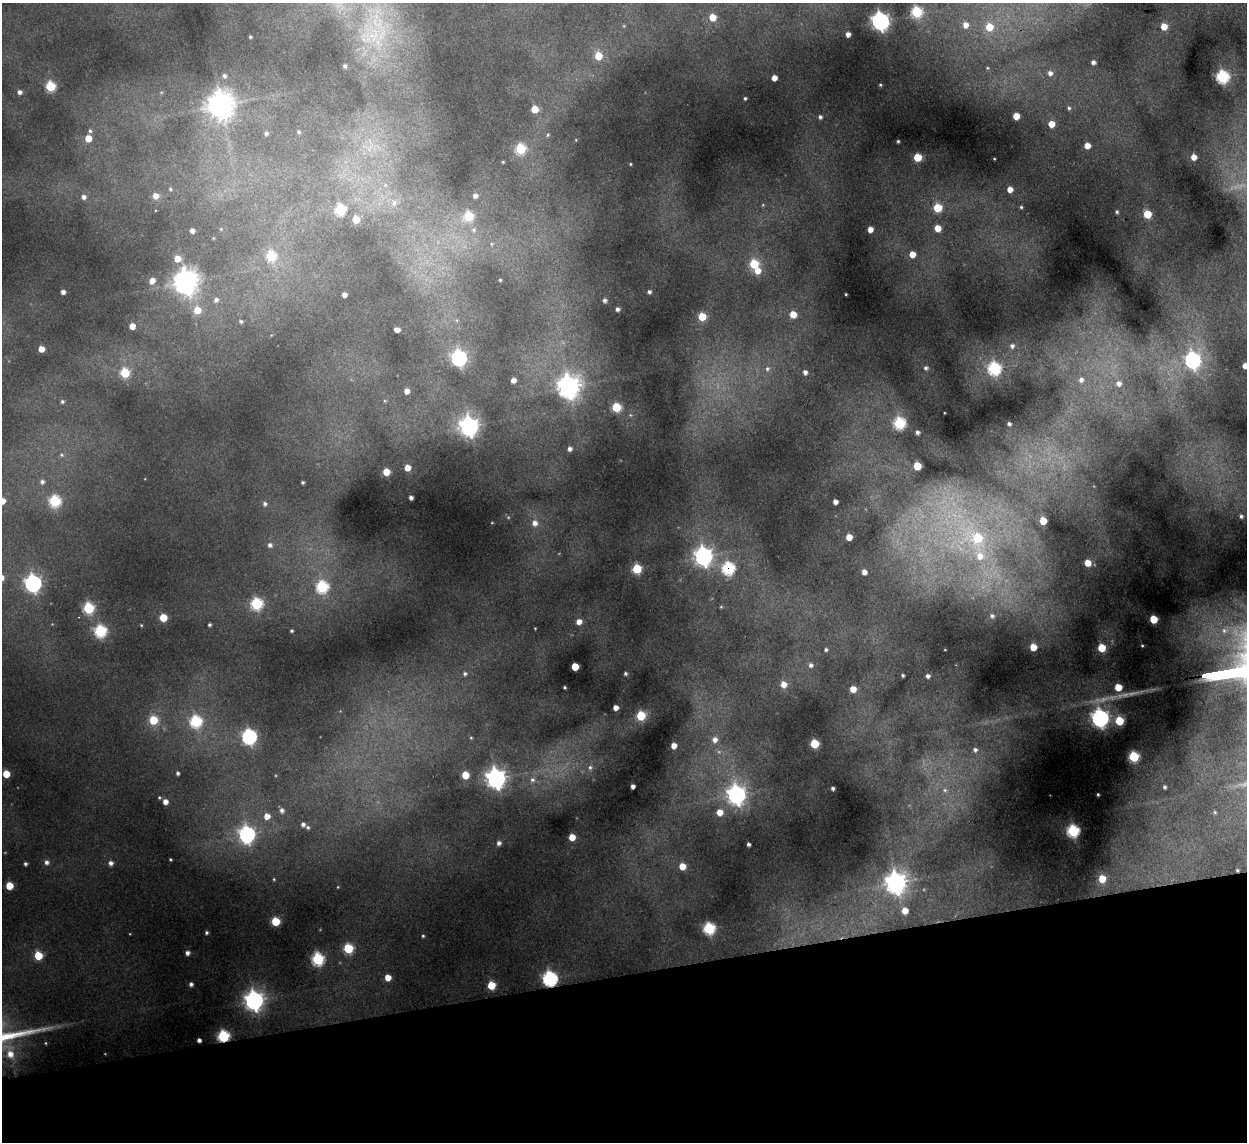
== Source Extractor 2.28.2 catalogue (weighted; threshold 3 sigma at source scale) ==
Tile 14 of 4 x 4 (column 2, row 4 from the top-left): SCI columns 1298-2542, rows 153-1292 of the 5083 x 4981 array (HDU 1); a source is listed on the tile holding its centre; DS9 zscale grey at full resolution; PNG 1249 x 1144 px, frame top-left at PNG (2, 3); no overlay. Shown black and unused: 15% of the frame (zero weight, under 2 of 3 exposures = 3% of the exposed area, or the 3 px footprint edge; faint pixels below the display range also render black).
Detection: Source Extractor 2.28.2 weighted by HDU 2 'WHT'; one run over the whole footprint, this tile lists its part. Background 0.186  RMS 0.015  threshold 0.0658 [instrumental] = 3 sigma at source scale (4.5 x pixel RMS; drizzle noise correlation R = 1.50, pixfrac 1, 0.05/0.05 arcsec/px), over >= 5 px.
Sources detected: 245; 16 too faint to see at this stretch — not listed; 3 inside a brighter listed object's ellipse — not listed separately; the other 226 listed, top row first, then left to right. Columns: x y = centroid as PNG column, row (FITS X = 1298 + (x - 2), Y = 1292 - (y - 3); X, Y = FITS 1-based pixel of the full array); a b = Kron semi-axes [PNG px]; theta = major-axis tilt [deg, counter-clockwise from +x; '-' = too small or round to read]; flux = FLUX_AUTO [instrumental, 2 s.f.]
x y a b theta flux
916 12 6 6 - 150
712 17 6 5 - 31
880 21 7 7 - 890
966 25 7 7 - 14
379 26 94 34 -75 290
624 26 5 5 - 1.9
1164 26 5 5 - 26
989 27 7 7 - 42
848 34 4 4 - 10
250 37 3 3 - 2.6
598 56 6 5 - 40
1093 62 5 5 - 6.7
345 66 4 3 - 4
987 68 5 4 - 2
1050 73 7 7 - 9.9
224 76 6 6 - 4.9
1222 77 6 6 - 260
774 78 5 4 - 16
880 85 3 3 - 2
50 86 6 5 - 120
19 92 5 5 - 6.5
161 92 6 5 - 2.6
745 98 3 3 - 2.8
221 105 9 9 - 2100
1069 108 6 5 - 4
535 109 5 5 - 34
1016 116 5 5 - 29
820 117 5 5 - 4.9
1051 124 5 5 - 22
90 131 6 6 - 4.9
299 132 5 4 - 3.1
266 133 6 5 - 4.9
548 135 5 4 - 2.4
88 138 5 5 - 29
576 140 3 2 - 1
898 141 3 3 - 2.4
1087 146 5 5 - 18
370 148 14 7 62 14
520 149 6 6 - 120
917 157 5 5 - 56
1194 157 5 5 - 16
994 159 3 2 - 1.2
503 162 4 4 - 1.9
630 164 3 3 - 1.8
385 185 6 5 - 3.4
170 189 5 5 - 2.7
1010 189 5 5 - 15
156 196 6 6 - 15
475 196 6 6 - 8.4
84 197 6 6 - 7.5
394 203 11 8 48 11
1021 207 4 4 - 2.6
937 208 5 5 - 67
340 210 6 6 - 150
1117 212 4 3 - 2.9
1147 214 5 5 - 62
468 216 7 6 - 88
356 219 5 5 - 43
938 228 5 5 - 26
221 229 5 5 - 2.3
870 229 5 4 - 14
192 230 5 4 - 8.3
474 230 9 8 - 10
213 238 5 4 - 1.6
491 244 8 6 1 4.5
912 254 5 5 - 24
271 256 6 6 - 100
177 259 7 7 - 22
754 264 6 6 - 88
757 271 7 7 - 18
500 280 3 3 - 2
152 281 7 6 - 13
186 282 9 9 - 1900
63 292 4 4 - 8
649 292 4 4 - 4.3
846 294 3 2 - 1.5
344 295 4 4 - 10
216 300 8 8 - 9.8
605 300 4 4 - 5.2
617 309 4 4 - 5.5
197 310 7 7 - 34
793 314 5 5 - 30
702 317 5 5 - 50
456 320 7 6 - 4
241 321 6 5 - 4.2
132 326 5 4 - 20
397 330 5 4 - 10
1012 346 9 8 - 11
41 349 5 5 - 21
459 358 7 7 - 470
1193 360 8 7 - 490
1245 366 5 5 - 16
926 368 5 5 - 4.5
994 368 7 7 - 250
767 369 8 6 81 5.7
805 372 4 4 - 7.1
125 373 6 6 - 87
513 380 5 4 - 9.9
1081 380 8 8 - 12
1118 383 8 7 - 11
568 387 9 8 - 1600
407 391 5 4 - 11
62 401 5 5 - 3.7
385 401 5 4 - 1.7
616 407 6 5 - 86
899 423 6 6 - 210
1009 424 4 3 - 3.7
469 427 8 7 - 930
917 432 4 4 - 5.1
570 449 6 6 - 8.1
62 455 8 7 - 4.9
407 468 5 5 - 23
386 472 5 5 - 36
42 482 7 7 - 6.7
303 482 3 3 - 2.9
411 498 4 4 - 5.6
2 501 6 6 - 20
55 501 6 6 - 170
835 502 4 4 - 10
265 504 5 5 - 4.7
1241 516 5 4 - 4.1
508 517 6 5 - 2.4
1043 521 5 5 - 35
535 523 8 8 - 13
849 537 5 5 - 23
977 538 160 55 -41 770
270 545 6 6 - 6.2
703 556 8 8 - 840
1088 563 6 5 - 25
728 568 8 7 - 170
637 569 6 5 - 96
864 572 5 4 - 12
33 583 7 7 - 640
322 587 7 6 - 200
256 604 6 6 - 200
721 607 5 4 - 1.8
89 608 6 6 - 150
163 618 5 5 - 47
1153 619 5 5 - 55
579 622 6 5 - 13
52 624 4 4 - 1.3
141 625 3 3 - 1.6
209 625 3 3 - 3.2
100 631 6 6 - 220
291 631 3 3 - 2.7
1224 631 8 8 - 7.9
1142 646 3 2 - 1.6
1033 647 5 5 - 32
1102 648 5 5 - 60
826 650 5 4 - 3.4
945 650 2 2 - 0.85
811 665 6 6 - 6.3
575 667 5 5 - 50
1226 672 23 3 9 6500
625 673 4 4 - 3.7
465 674 7 6 - 5.3
903 675 3 3 - 2.7
928 676 4 4 - 5.8
784 684 6 6 - 17
564 687 3 3 - 2.4
1118 687 5 5 - 40
853 689 5 5 - 22
616 708 5 4 - 12
641 716 6 5 - 90
1100 717 18 9 44 790
153 720 6 6 - 64
196 721 7 7 - 190
1119 721 6 5 - 78
249 737 7 7 - 430
471 738 6 5 - 2.6
715 740 8 7 - 12
814 744 5 5 - 88
674 746 5 5 - 16
975 750 5 5 - 5.1
1134 757 6 6 - 150
590 767 8 7 - 7
178 773 4 4 - 3.9
6 774 5 5 - 39
465 775 5 5 - 46
496 778 8 7 - 1100
532 780 8 7 - 7.5
633 786 4 4 - 8.5
1164 787 4 3 - 3.8
833 788 4 4 - 4.3
945 790 7 6 - 4.1
1098 794 3 2 - 1.8
737 795 8 8 - 920
159 797 5 5 - 2.2
165 802 5 5 - 12
282 810 7 6 - 6.8
720 812 6 6 - 24
1215 812 5 4 - 2.2
267 816 6 6 - 17
303 824 6 5 - 6
308 827 5 5 - 3.5
1073 831 6 6 - 250
247 834 7 7 - 550
572 837 5 5 - 29
499 843 5 5 - 5.9
748 844 4 3 - 4.9
170 859 3 3 - 1.7
46 862 6 6 - 7
111 863 5 5 - 7.3
25 864 4 4 - 3.9
682 866 6 5 - 28
1237 870 3 3 - 1.9
274 879 4 3 - 1.6
1102 879 7 7 - 39
896 883 8 8 - 1300
9 886 5 5 - 42
905 910 5 5 - 22
275 921 5 5 - 79
709 928 6 6 - 220
206 933 3 3 - 3
423 936 4 3 - 2.4
348 948 6 6 - 110
187 953 4 4 - 6.7
38 955 6 5 - 61
318 959 7 6 - 210
388 977 5 5 - 21
550 979 7 6 - 460
191 984 4 4 - 5.3
491 985 6 5 - 50
254 1000 8 8 - 1000
223 1036 6 6 - 230
199 1040 4 4 - 6.1
Overlapping masked pixels (flux is a lower limit): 4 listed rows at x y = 728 568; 1237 870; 550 979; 223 1036
Isophote crosses this tile's border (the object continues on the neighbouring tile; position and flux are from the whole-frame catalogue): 3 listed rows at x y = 379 26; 1245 366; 2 501
Unlisted compact peaks at least as high as the median listed source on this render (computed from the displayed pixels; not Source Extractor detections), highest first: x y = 10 1054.